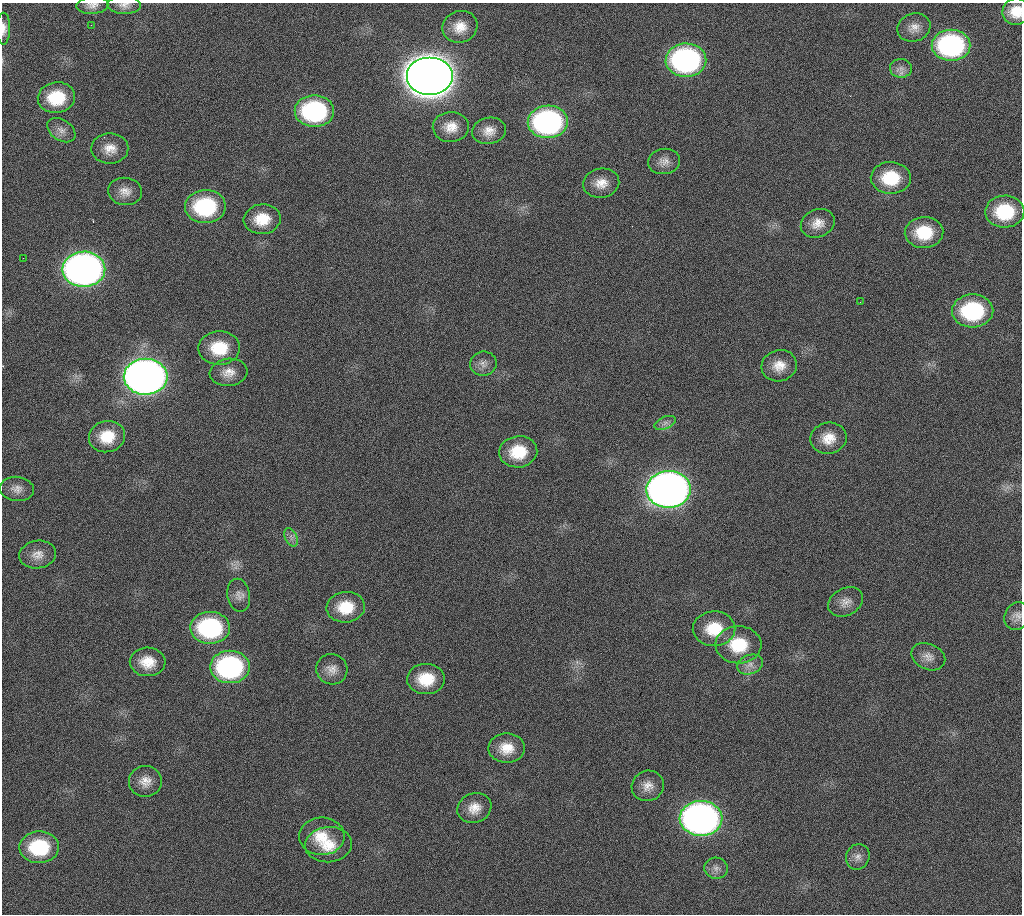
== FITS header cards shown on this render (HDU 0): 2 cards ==
NAXIS1  =                 1020 / length of data axis 1
NAXIS2  =                 912  / length of data axis 2

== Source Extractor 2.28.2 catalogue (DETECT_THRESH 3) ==
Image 1020 x 912 px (HDU 0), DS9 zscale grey, 1 PNG px = 1 image px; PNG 1024 x 916 px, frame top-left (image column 1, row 912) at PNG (2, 3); each listed source drawn as its Kron ellipse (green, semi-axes under 4 px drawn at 4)
Background 404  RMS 20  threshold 59.3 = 3 sigma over >= 5 px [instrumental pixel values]
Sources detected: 67; all 67 listed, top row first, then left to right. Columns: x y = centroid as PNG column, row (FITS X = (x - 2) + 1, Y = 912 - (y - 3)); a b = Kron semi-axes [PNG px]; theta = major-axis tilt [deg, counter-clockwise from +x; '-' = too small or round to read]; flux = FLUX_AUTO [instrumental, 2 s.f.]
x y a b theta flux
92 5 16 8 4 8.8e+03
124 5 16 9 -1 9.0e+03
1016 12 14 13 - 2.5e+04
91 25 2 2 - 4.9e+03
460 27 18 15 22 2.3e+04
914 28 17 14 20 1.4e+04
3 29 16 6 90 9.9e+03
951 45 19 15 0 2.4e+05
686 60 20 16 1 3.4e+05
901 68 11 9 -3 8.5e+03
430 76 23 19 0 4.5e+06
56 98 18 15 8 5.6e+04
314 111 20 16 -1 1.9e+05
548 122 20 16 2 3.4e+05
451 127 18 15 2 2.1e+04
61 130 16 10 -34 1.0e+04
489 131 17 13 9 1.6e+04
110 148 18 15 1 1.9e+04
664 161 16 12 7 1.2e+04
891 178 20 16 -1 5.7e+04
601 183 18 14 10 2.0e+04
125 191 17 13 -7 1.5e+04
205 207 20 16 3 1.2e+05
1005 212 19 16 2 7.5e+04
262 219 18 15 7 3.4e+04
818 223 17 14 24 1.7e+04
924 232 19 15 3 5.2e+04
23 258 2 2 - 5.4e+03
84 269 21 17 1 1.0e+06
860 302 2 2 - 2.7e+03
973 311 20 16 2 1.3e+05
219 348 21 17 2 5.0e+04
483 364 13 12 - 1.0e+04
779 366 18 15 17 2.2e+04
228 372 19 13 7 1.7e+04
146 377 22 18 0 1.5e+06
665 423 11 6 22 6.2e+03
107 437 18 15 14 3.7e+04
828 438 18 15 10 2.5e+04
518 452 19 15 7 4.7e+04
17 489 17 12 -5 1.2e+04
669 489 22 18 2 1.5e+06
291 537 10 6 -66 5.6e+03
38 555 18 14 9 1.5e+04
239 595 17 11 -80 1.1e+04
846 602 18 13 29 1.4e+04
346 607 19 15 5 4.2e+04
1017 616 14 12 64 9.8e+03
210 628 20 16 -1 1.7e+05
714 629 21 17 1 4.4e+04
738 645 23 18 -1 5.5e+04
928 657 18 12 -23 1.3e+04
148 662 18 14 -2 2.8e+04
750 665 13 9 19 1.0e+04
230 667 20 16 1 2.5e+05
332 669 15 15 - 1.5e+04
426 679 19 15 0 4.2e+04
507 748 18 14 1 2.6e+04
145 781 16 15 - 1.7e+04
648 786 16 15 - 1.6e+04
474 808 17 14 23 2.0e+04
701 818 21 17 -2 8.7e+05
322 836 22 18 0 3.6e+04
328 845 23 17 6 3.5e+04
39 847 20 16 1 8.3e+04
858 857 13 11 64 9.9e+03
716 868 12 10 -14 9.1e+03
At the frame edge (FLAGS 8, measured only in part): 4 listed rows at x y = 92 5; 124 5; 1016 12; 3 29